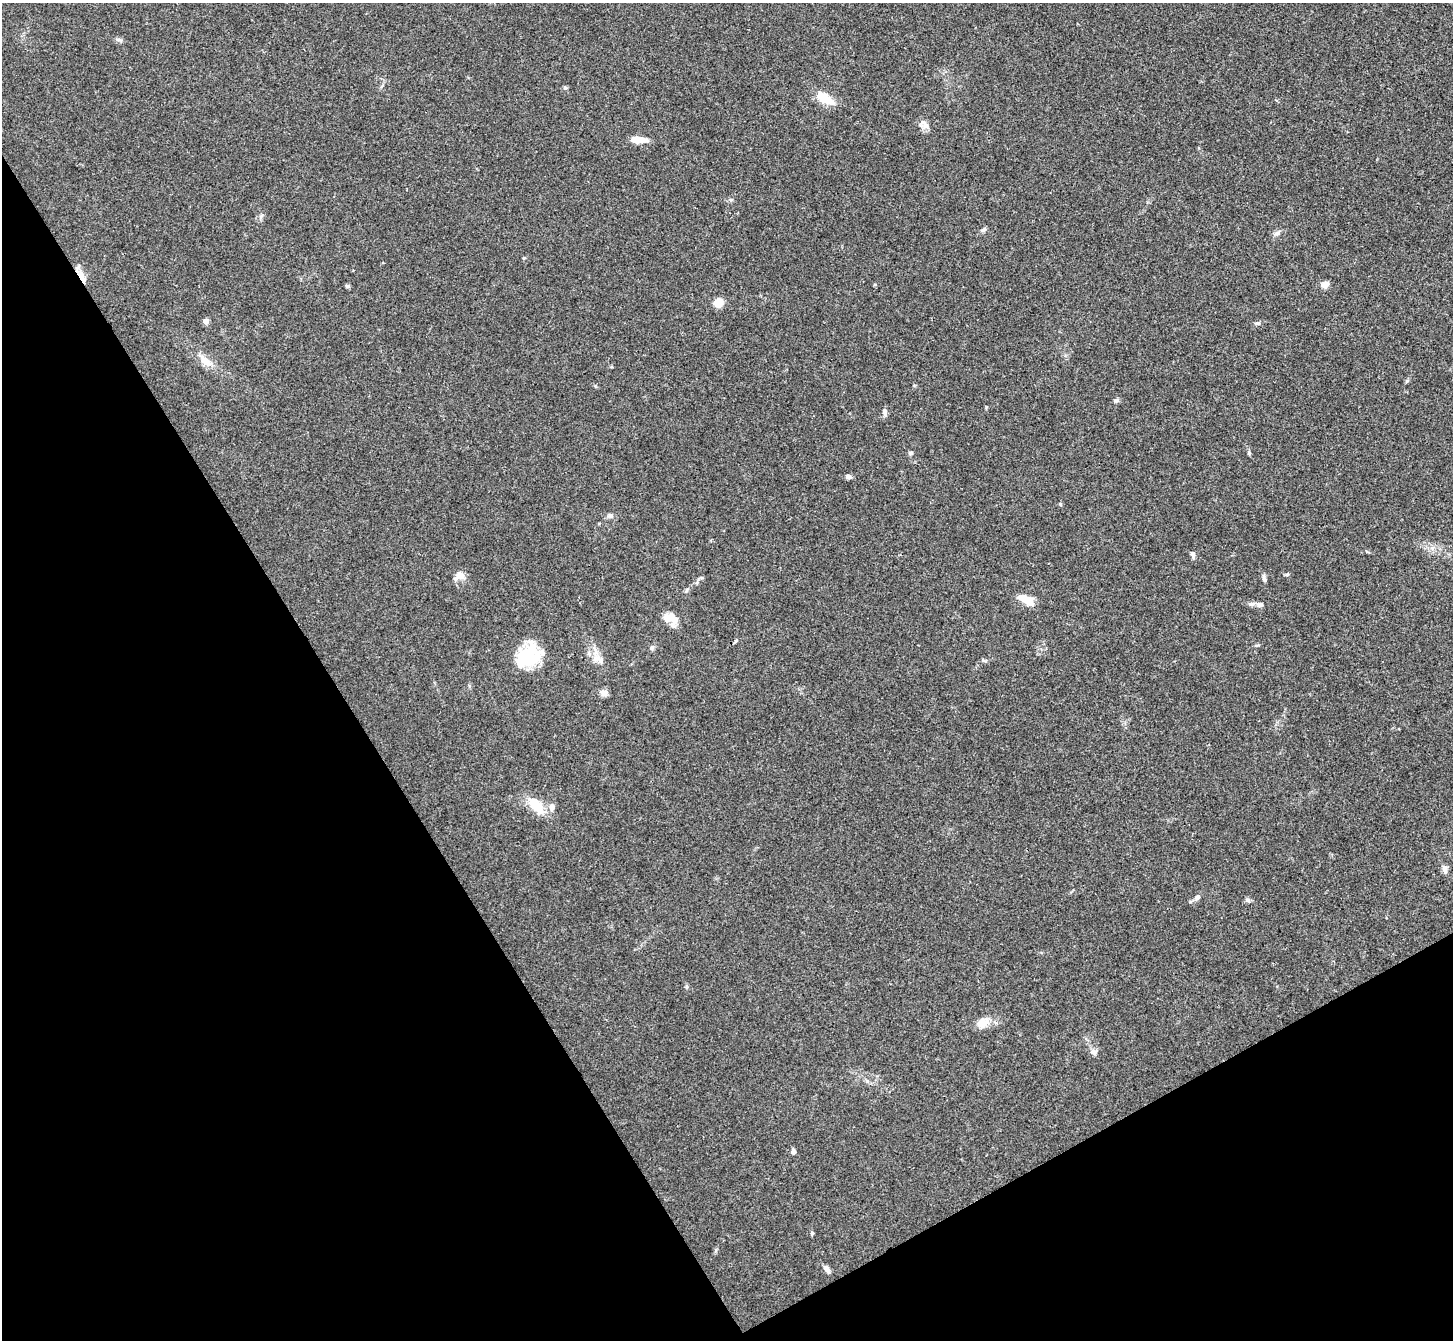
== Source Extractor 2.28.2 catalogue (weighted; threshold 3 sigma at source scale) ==
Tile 14 of 4 x 4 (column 2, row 4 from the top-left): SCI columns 1455-2905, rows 157-1494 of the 5810 x 5804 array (HDU 1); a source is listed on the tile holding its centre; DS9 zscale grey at full resolution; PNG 1455 x 1342 px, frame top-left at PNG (2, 3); no overlay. Shown black and unused: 30% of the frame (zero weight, under 3 of 4 exposures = <1% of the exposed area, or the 3 px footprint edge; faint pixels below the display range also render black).
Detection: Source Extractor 2.28.2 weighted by HDU 2 'WHT'; one run over the whole footprint, this tile lists its part. Background 0.0283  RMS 0.0047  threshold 0.0213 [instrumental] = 3 sigma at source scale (4.5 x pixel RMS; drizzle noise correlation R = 1.50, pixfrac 1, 0.05/0.05 arcsec/px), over >= 5 px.
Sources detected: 47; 1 inside a brighter object's white glare — not listed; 3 inside a brighter listed object's ellipse — not listed separately; the other 43 listed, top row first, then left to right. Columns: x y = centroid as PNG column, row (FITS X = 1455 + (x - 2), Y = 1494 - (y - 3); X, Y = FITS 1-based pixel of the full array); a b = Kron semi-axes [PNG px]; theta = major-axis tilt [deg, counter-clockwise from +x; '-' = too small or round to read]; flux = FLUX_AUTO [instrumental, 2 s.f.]
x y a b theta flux
565 88 5 4 - 0.84
828 100 23 12 -38 6.1
925 126 9 8 - 2.2
638 140 16 6 -4 6.9
731 200 6 4 0 0.67
983 230 8 5 22 1.1
1277 233 7 6 - 1.2
82 277 16 6 -64 3.4
1325 285 5 4 - 8.2
347 286 5 5 - 0.72
718 303 6 5 - 11
206 321 4 4 - 3.9
1258 323 6 5 - 0.81
206 361 23 10 -36 5.7
1116 401 7 4 19 0.8
885 412 10 5 -88 1.4
910 453 5 5 - 1
1249 453 6 5 - 0.7
848 477 6 5 - 1.6
1060 504 4 4 - 0.48
610 516 7 5 -21 1.1
1193 554 9 6 -84 1.1
460 575 12 10 -35 3.3
1264 578 11 4 -77 1.2
687 590 6 4 87 0.67
1028 600 14 10 -44 5.9
1259 604 10 7 -1 1.8
674 619 17 10 -43 4.9
652 647 7 5 63 1
528 656 30 21 48 22
596 658 14 9 -6 3.6
984 661 6 4 -20 0.68
604 693 8 6 -22 3.2
536 805 20 10 -51 13
552 807 9 7 89 2.2
1444 869 14 6 -76 1.9
1197 897 8 6 34 1.4
1248 900 7 4 -71 0.77
982 1023 16 12 30 4.9
1094 1052 9 7 -23 1.9
793 1152 6 5 - 1.7
812 1233 5 4 - 0.63
827 1269 12 6 -52 1.6
Overlapping masked pixels (flux is a lower limit): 1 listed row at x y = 82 277
Unlisted compact peaks at least as high as the median listed source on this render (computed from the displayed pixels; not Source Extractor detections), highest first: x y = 1407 381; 986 407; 1287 574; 524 258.